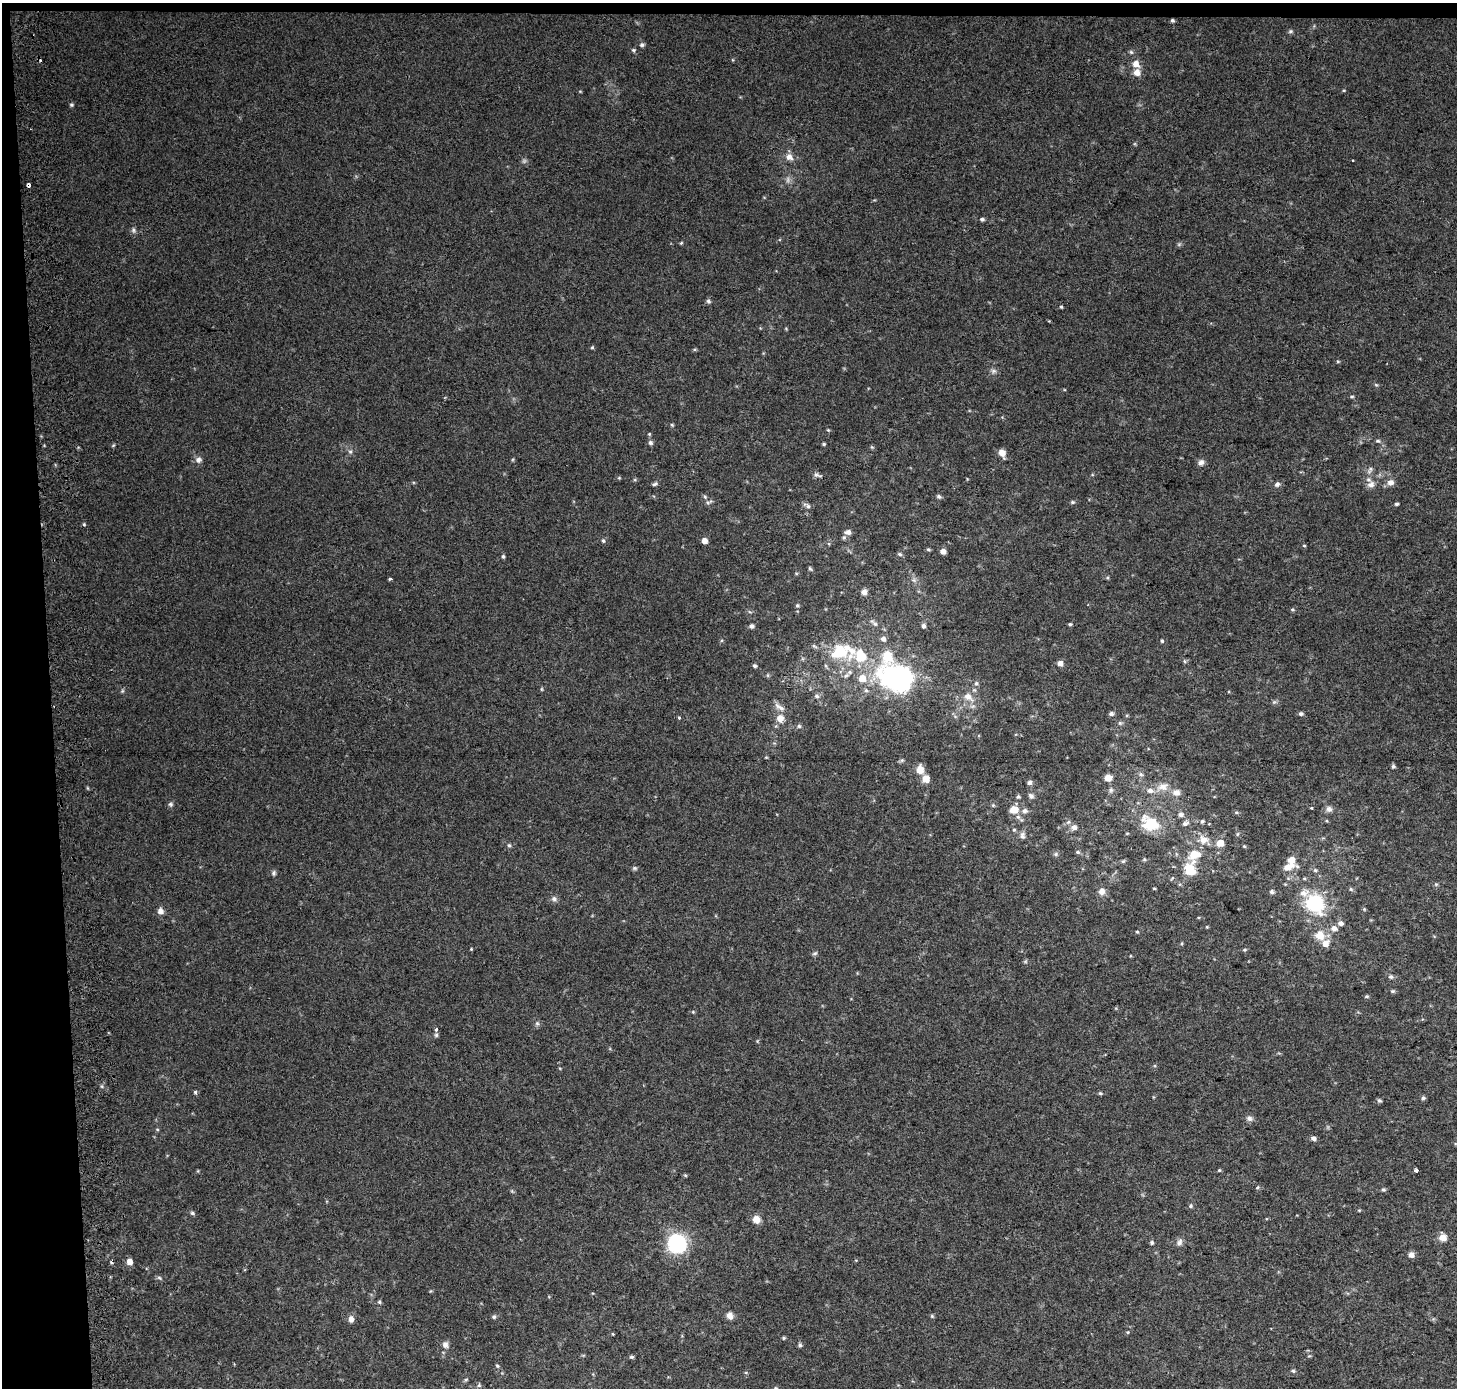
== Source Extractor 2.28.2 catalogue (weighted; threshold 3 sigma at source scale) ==
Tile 1 of 3 x 3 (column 1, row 1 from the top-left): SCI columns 75-1529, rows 2774-4159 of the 4511 x 4167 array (HDU 1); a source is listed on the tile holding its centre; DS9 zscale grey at full resolution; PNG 1459 x 1390 px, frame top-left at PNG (2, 3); no overlay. Shown black and unused: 4% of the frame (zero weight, under 2 of 3 exposures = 2% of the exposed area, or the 3 px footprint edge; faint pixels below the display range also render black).
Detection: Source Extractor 2.28.2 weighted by HDU 2 'WHT'; one run over the whole footprint, this tile lists its part. Background 0.0707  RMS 0.013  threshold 0.058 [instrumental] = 3 sigma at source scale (4.5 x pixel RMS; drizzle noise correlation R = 1.50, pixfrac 1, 0.0396/0.0396 arcsec/px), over >= 5 px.
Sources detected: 191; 2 too faint to see at this stretch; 2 cosmic-ray / hot-pixel residue — not listed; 8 inside a brighter listed object's ellipse — not listed separately; the other 179 listed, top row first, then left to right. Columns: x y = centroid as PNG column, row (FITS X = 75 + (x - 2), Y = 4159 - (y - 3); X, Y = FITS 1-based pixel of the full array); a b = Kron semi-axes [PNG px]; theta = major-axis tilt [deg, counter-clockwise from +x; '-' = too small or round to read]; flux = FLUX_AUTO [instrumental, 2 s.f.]
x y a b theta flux
1172 20 4 4 - 2.3
1290 31 7 5 2 2.2
642 45 6 5 - 2.7
633 50 6 5 - 1.9
1131 52 7 4 -45 1.9
1136 64 9 7 -38 9.4
1137 72 8 8 - 9.3
71 105 5 5 - 1.9
789 157 9 8 - 7.9
1353 160 3 2 - 1.2
29 185 4 3 - 6
982 219 6 4 7 2.3
133 230 6 5 - 2.8
681 243 5 4 - 1.2
708 301 7 5 -17 2.4
1061 307 4 3 - 1.4
592 348 5 3 - 1.4
1338 361 5 3 - 1.3
993 371 8 6 -19 3.3
1352 396 6 4 5 1.6
672 425 5 4 - 1.4
649 434 5 4 - 1.2
1378 441 6 5 - 2
650 443 6 6 - 3.2
824 444 4 3 - 1.6
872 447 5 4 - 1.4
350 452 6 5 - 2.4
1002 453 9 6 -65 9.1
198 460 9 7 78 4.9
1201 462 8 7 - 4.6
817 475 11 5 -27 3.6
1390 482 8 7 - 7.2
655 484 8 4 26 2.4
1277 484 7 6 - 3.3
1371 484 10 8 26 6.9
705 496 6 5 - 2.2
939 497 6 4 -42 2.7
709 502 11 4 24 2.7
1072 502 5 4 - 1.8
1396 504 5 4 - 2.1
807 505 11 5 -28 3.5
84 524 4 4 - 1.4
848 532 8 7 - 5.8
603 541 5 4 - 1.9
704 541 5 5 - 7.5
1304 546 4 3 - 1.1
928 549 6 4 -1 1.8
943 551 5 5 - 7.2
900 554 6 4 -27 2.2
503 556 5 4 - 2
810 568 6 4 -61 1.8
390 579 4 3 - 2
914 580 6 5 - 2.9
864 592 6 5 - 6.5
797 605 6 4 68 1.9
1292 609 5 3 - 1.4
875 624 7 5 -40 2.7
1070 624 4 4 - 1.7
752 626 5 5 - 3.6
923 626 6 5 - 3.4
883 639 6 6 - 4.5
1162 641 4 4 - 1.5
839 652 23 19 -2 48
1184 661 6 3 -70 1.6
1060 663 6 6 - 5.9
755 666 5 4 - 2.3
846 675 8 5 20 3.4
897 677 28 21 -24 250
862 678 7 7 - 15
976 683 5 5 - 2.5
866 690 5 5 - 2.3
122 691 6 4 72 1.6
816 696 7 6 - 3.1
968 697 15 9 -39 13
779 707 19 6 -33 6.9
1111 714 6 5 - 3.2
1301 714 5 5 - 2.7
679 717 4 3 - 1.9
780 718 10 9 - 11
1120 723 6 5 - 2.3
799 726 6 5 - 2.5
902 760 6 5 - 2
1393 766 5 5 - 2.3
920 770 7 6 - 16
1141 774 6 5 - 2.5
1108 778 6 5 - 13
926 779 6 6 - 15
1029 783 6 6 - 3.4
1163 786 15 11 16 13
1111 790 6 6 - 2.7
1176 792 11 8 5 7.5
1031 796 7 6 - 3.6
1018 797 5 5 - 2.1
170 804 7 5 20 2.4
993 805 5 5 - 1.7
1329 809 8 8 - 4.6
1014 810 9 8 - 16
1025 811 8 7 - 4.2
1181 815 7 5 -13 4.3
1202 821 6 5 - 2.1
1068 822 6 5 - 2.6
1150 823 21 16 -24 42
1185 823 9 5 20 3.9
1074 827 7 7 - 5.1
1014 830 4 4 - 1.5
1022 836 10 6 -83 4
1220 843 6 5 - 16
509 845 5 4 - 1.9
1244 846 5 4 - 1.3
1078 852 5 4 - 2.1
1056 854 6 5 - 2.2
1194 855 18 14 51 26
1144 859 6 3 -71 1.4
1123 861 6 4 1 1.8
1288 867 18 7 13 12
635 868 7 5 -21 2.1
1190 870 7 6 - 52
1315 870 5 5 - 2
274 873 6 5 - 2.7
1436 884 5 5 - 1.9
1154 888 5 3 - 1.1
1102 892 9 9 - 6.5
1272 892 6 5 - 2.6
1304 893 16 9 25 12
554 899 8 7 - 3.7
1315 904 14 12 -51 100
160 911 7 7 - 5.9
1341 923 7 6 - 4.2
1334 928 8 7 - 7.2
1137 932 4 4 - 1.3
1320 935 13 12 - 16
471 949 4 3 - 0.99
1244 950 5 4 - 1.4
815 953 8 4 35 2
1391 977 6 6 - 2.8
1392 991 5 4 - 1.8
1367 996 5 4 - 1.8
693 1012 4 4 - 1.1
537 1023 6 6 - 2.5
436 1029 5 3 - 2.8
436 1035 5 5 - 1.9
195 1092 6 4 -77 2
1100 1093 5 4 - 1.6
1423 1098 5 5 - 2.3
1379 1101 6 5 - 2.2
1250 1118 9 7 -22 4.4
1313 1138 5 5 - 4.7
1219 1170 4 4 - 1.4
1416 1170 4 3 - 6.8
685 1175 5 4 - 1.3
1257 1187 5 4 - 1.4
1383 1189 5 5 - 2.1
1190 1206 5 4 - 2
1359 1210 5 3 - 1.2
192 1213 6 5 - 2.4
756 1219 9 8 - 9.6
1443 1237 8 7 - 11
1152 1242 5 5 - 2
1179 1242 10 7 63 4.7
677 1243 13 12 - 140
1411 1255 6 5 - 6.7
111 1262 5 3 - 1.5
130 1262 6 5 - 9.5
159 1278 6 4 -30 2.1
379 1302 5 4 - 1.7
730 1316 8 7 - 7.5
932 1316 6 4 -47 1.6
494 1317 6 5 - 2.4
351 1319 8 6 88 6.4
1128 1332 5 3 - 1.2
613 1334 4 3 - 0.94
783 1338 5 4 - 1.4
445 1345 10 8 -75 5.2
800 1345 5 5 - 2.3
632 1357 5 4 - 2.1
497 1366 5 4 - 1.7
1293 1371 6 4 -43 1.9
466 1379 6 4 19 1.5
479 1385 5 5 - 1.9
Overlapping masked pixels (flux is a lower limit): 1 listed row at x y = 29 185